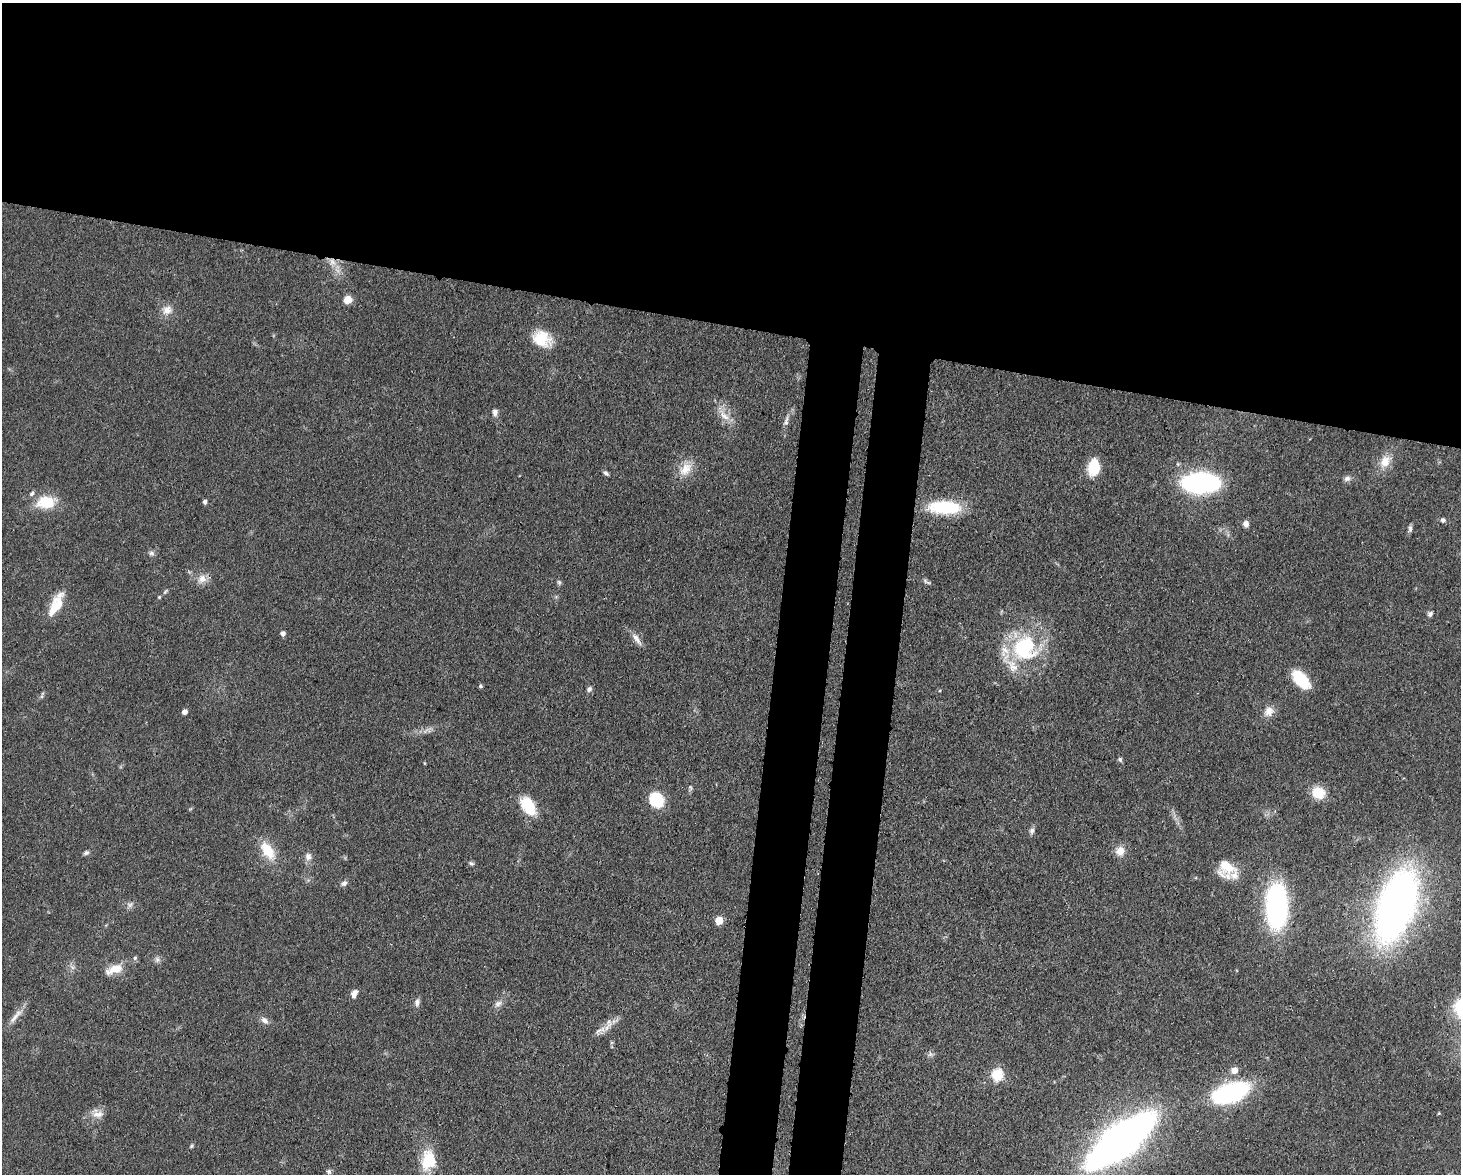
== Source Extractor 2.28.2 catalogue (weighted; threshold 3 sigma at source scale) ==
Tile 2 of 3 x 4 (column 2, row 1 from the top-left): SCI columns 1760-3218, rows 3595-4766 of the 4863 x 4839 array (HDU 1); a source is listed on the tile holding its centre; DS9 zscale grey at full resolution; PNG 1463 x 1176 px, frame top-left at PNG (2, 3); no overlay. Shown black and unused: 33% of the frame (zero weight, under 3 of 4 exposures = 9% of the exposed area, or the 3 px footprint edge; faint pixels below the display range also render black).
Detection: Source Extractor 2.28.2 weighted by HDU 2 'WHT'; one run over the whole footprint, this tile lists its part. Background 0.0929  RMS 0.0046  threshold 0.0207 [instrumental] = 3 sigma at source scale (4.5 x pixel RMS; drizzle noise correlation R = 1.50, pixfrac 1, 0.05/0.05 arcsec/px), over >= 5 px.
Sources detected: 77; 1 too faint to see at this stretch — not listed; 5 inside a brighter listed object's ellipse — not listed separately; the other 71 listed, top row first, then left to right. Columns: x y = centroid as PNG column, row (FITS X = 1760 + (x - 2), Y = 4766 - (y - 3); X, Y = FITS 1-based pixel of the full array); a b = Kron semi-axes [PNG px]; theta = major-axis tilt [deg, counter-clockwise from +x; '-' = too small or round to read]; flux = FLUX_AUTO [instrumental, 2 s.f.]
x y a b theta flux
332 262 10 7 -45 3.2
347 300 7 7 - 5.1
167 310 14 11 33 4.2
542 339 22 18 -28 12
495 412 8 7 - 1.8
724 416 19 8 -39 4.8
786 421 15 6 75 2.2
1385 461 18 12 64 6.5
1094 467 16 11 85 14
685 469 20 14 52 7.3
606 473 7 4 -48 1.1
1347 478 9 7 24 1.7
1200 483 26 14 1 100
46 502 25 16 7 13
205 502 4 4 - 1.4
944 507 35 13 -2 27
1443 520 6 6 - 1
1246 524 7 6 - 2
1410 529 9 5 90 1.2
151 553 8 6 -31 1.3
202 579 12 11 - 3.9
559 582 6 5 - 0.82
927 582 14 4 -28 1.1
165 592 8 4 54 0.78
55 606 28 11 61 11
1430 614 8 6 45 1.1
283 634 5 4 - 2
636 639 17 7 -55 3.1
1025 647 32 31 - 42
1301 679 21 11 -47 17
480 686 5 5 - 0.65
589 689 7 6 - 1.3
42 696 7 4 71 0.73
1269 711 15 11 47 4.2
184 712 5 4 - 2.3
1120 759 6 5 - 0.85
424 763 5 3 - 0.41
690 787 6 4 -34 0.66
1318 793 15 13 -23 8.6
656 800 14 13 - 17
528 806 24 14 -59 13
1032 831 8 6 82 1.5
267 850 22 12 -55 11
1120 851 12 11 - 4.3
86 853 8 5 27 1
308 856 11 9 -78 2.4
471 863 8 4 -14 0.88
1226 868 21 19 -74 11
344 883 9 6 38 1.5
1276 906 35 16 90 110
1396 906 40 20 70 400
719 920 5 5 - 11
135 958 6 5 - 0.78
157 959 9 7 -58 1.5
114 969 25 10 19 7
354 994 10 7 65 2.5
417 1002 10 7 87 1.7
498 1004 11 7 33 2
14 1018 22 6 53 3.5
264 1020 11 7 -36 2.1
598 1031 14 6 34 2.6
930 1054 7 6 - 1.2
1234 1070 6 5 - 4.6
997 1075 6 6 - 44
1231 1093 32 14 19 75
1439 1113 4 4 - 0.48
98 1114 17 8 5 4
1120 1141 50 16 38 430
191 1146 5 4 - 0.62
428 1160 25 17 84 14
329 1172 7 6 - 0.99
Overlapping masked pixels (flux is a lower limit): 1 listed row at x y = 332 262